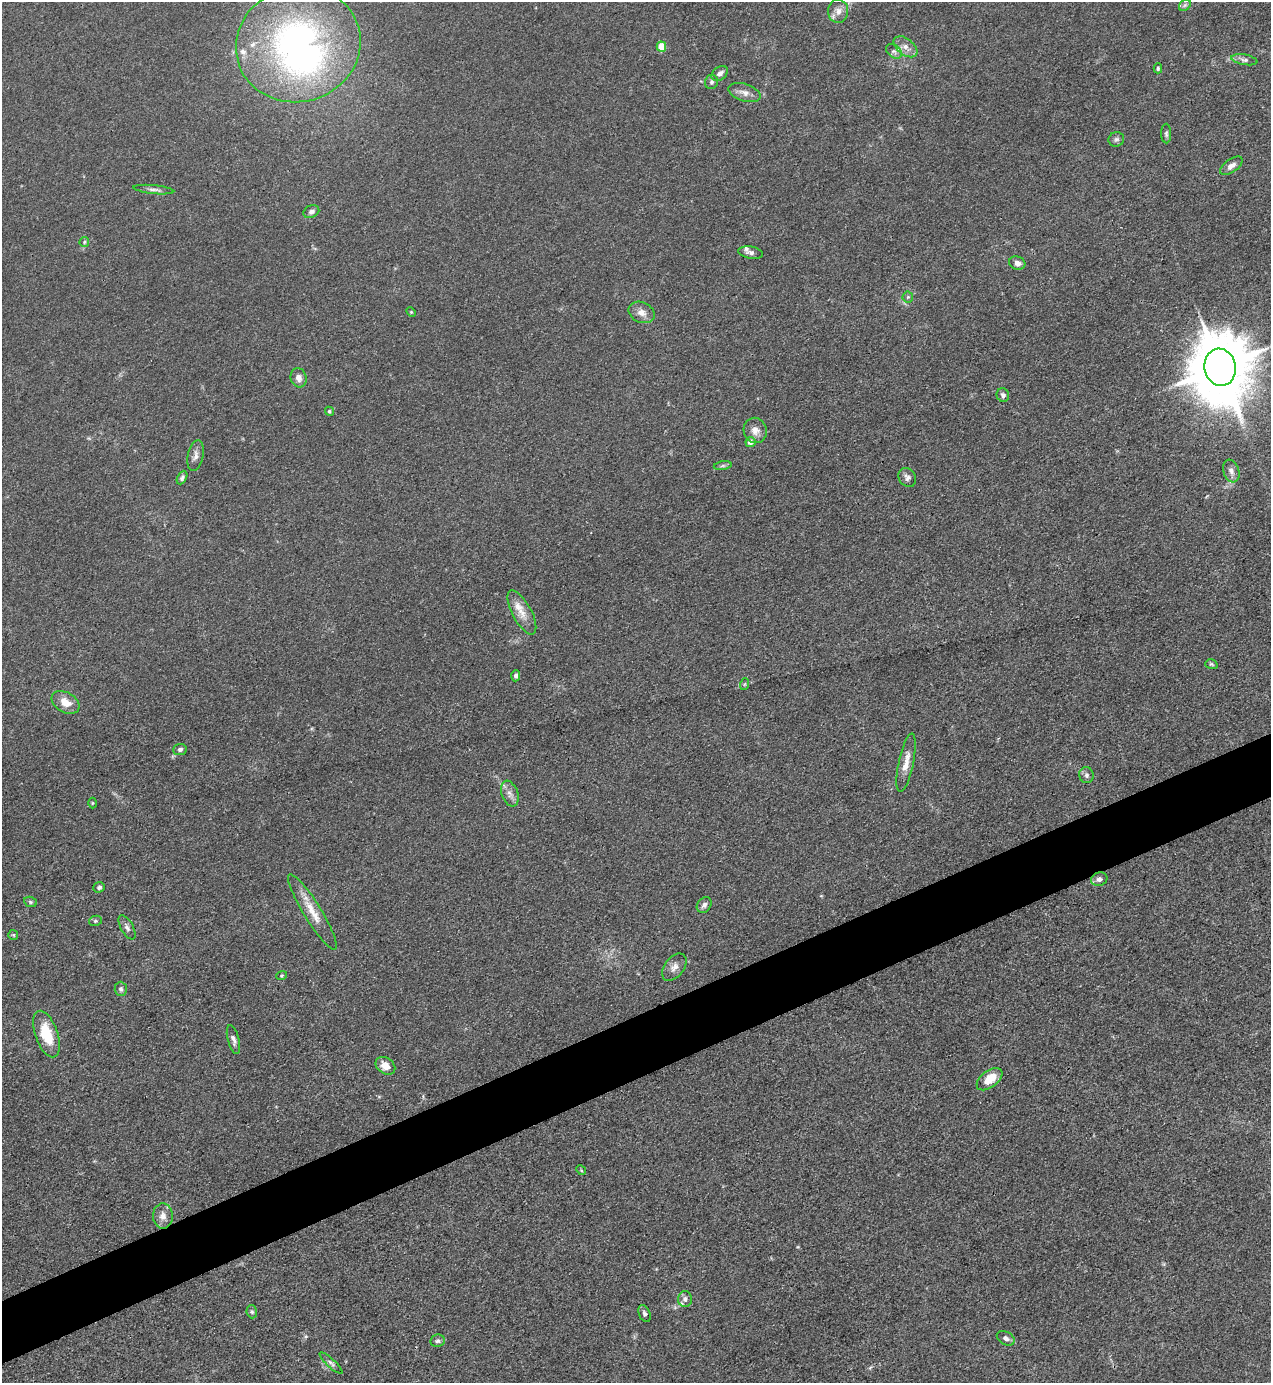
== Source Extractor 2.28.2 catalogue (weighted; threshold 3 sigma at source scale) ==
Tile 7 of 4 x 4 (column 3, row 2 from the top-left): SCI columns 2822-4090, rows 2762-4142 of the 5510 x 5523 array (HDU 1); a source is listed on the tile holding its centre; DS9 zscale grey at full resolution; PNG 1273 x 1385 px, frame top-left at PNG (2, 2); each listed source drawn as its Kron ellipse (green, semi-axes under 4 px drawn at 4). Shown black and unused: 5% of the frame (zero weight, under 3 of 4 exposures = <1% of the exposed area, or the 3 px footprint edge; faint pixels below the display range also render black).
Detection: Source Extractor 2.28.2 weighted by HDU 2 'WHT'; one run over the whole footprint, this tile lists its part. Background 0.0432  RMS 0.0049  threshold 0.0221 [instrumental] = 3 sigma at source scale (4.5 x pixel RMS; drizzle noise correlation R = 1.50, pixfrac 1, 0.05/0.05 arcsec/px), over >= 5 px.
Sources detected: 72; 1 inside a brighter object's white glare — neither listed nor drawn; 5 inside a brighter listed object's ellipse — not listed separately; the other 66 listed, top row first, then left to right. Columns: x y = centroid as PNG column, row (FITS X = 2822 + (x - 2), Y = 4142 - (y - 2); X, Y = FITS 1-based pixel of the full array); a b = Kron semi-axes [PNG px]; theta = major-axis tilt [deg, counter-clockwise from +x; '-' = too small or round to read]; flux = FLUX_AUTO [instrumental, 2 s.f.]
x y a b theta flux
1185 5 7 5 45 1.1
838 11 11 10 - 3.6
298 44 63 57 17 180
661 46 5 5 - 14
906 47 13 8 -38 3.7
894 51 9 6 -38 1.6
1244 60 13 5 -10 1.8
1158 68 5 4 - 0.76
720 73 9 6 39 2.6
711 82 7 6 - 1.4
745 93 16 8 -17 3.6
1166 133 10 5 -89 1.2
1116 139 8 7 - 1.4
1231 166 13 6 35 2.8
154 190 20 4 -6 2
311 212 8 6 25 1.8
84 242 5 4 - 0.64
751 253 12 6 -10 1.8
1017 263 8 6 -15 2.6
908 297 5 5 - 0.79
411 312 5 3 - 0.5
642 312 13 10 -25 4
1220 367 19 15 -82 4200
299 378 9 8 - 2.9
1003 395 7 6 - 1.7
329 411 5 4 - 0.76
755 430 13 11 -70 4.1
750 442 5 5 - 3.8
196 456 15 7 79 2.8
723 466 9 4 9 1.1
1231 471 12 7 -71 2.6
907 477 10 8 -54 2
182 478 7 4 63 1.2
522 612 24 9 -62 6.2
1211 664 6 4 -17 0.75
516 676 5 4 - 1.5
745 684 6 4 70 0.61
66 702 15 10 -30 6.3
180 749 7 5 6 1.4
906 763 29 7 78 6.4
1086 775 8 7 - 1.5
510 793 13 8 -70 3.1
92 803 5 3 - 0.45
1099 879 8 6 19 1.9
99 887 6 5 - 1.3
30 902 6 5 - 0.8
704 905 8 6 50 2.2
312 912 44 9 -58 9.6
95 921 6 5 - 0.87
127 927 13 6 -61 2
13 935 5 5 - 0.63
674 967 15 9 52 3.5
282 975 5 3 - 0.51
121 989 7 6 - 1.3
46 1034 24 11 -71 16
233 1040 15 5 -74 2.1
385 1066 10 8 -35 5.3
990 1079 15 8 38 8.4
581 1170 5 4 - 0.55
163 1216 12 10 -89 4
685 1299 8 7 - 2
252 1312 6 5 - 1.1
644 1314 9 5 -67 1.4
1006 1338 9 6 -30 1.8
437 1341 7 6 - 1.3
331 1363 15 4 -43 1.5
Isophote crosses this tile's border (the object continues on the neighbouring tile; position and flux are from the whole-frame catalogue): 1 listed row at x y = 1185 5